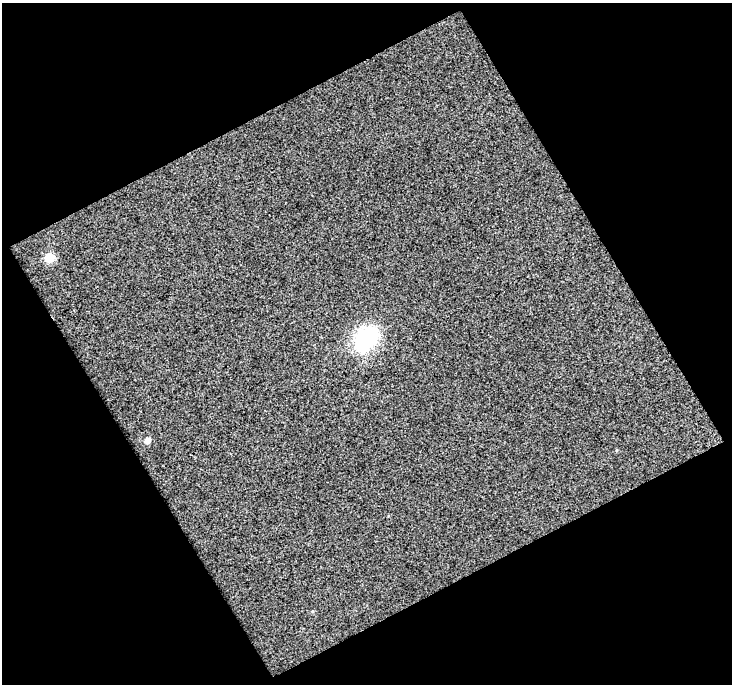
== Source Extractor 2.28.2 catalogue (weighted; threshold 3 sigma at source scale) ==
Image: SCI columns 1-730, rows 20-701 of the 730 x 719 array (HDU 1 of 3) = the unmasked area's bounding box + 8 px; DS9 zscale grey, full resolution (1 PNG px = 1 image px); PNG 734 x 686 px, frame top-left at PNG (2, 3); no overlay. Shown black and unused: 48% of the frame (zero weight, under 3 of 4 exposures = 2% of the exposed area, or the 3 px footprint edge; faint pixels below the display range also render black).
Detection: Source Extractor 2.28.2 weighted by HDU 2 'WHT'. Background 0.0534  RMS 0.028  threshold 0.124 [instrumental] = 3 sigma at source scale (4.5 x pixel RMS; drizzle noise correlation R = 1.50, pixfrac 1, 0.0396/0.0396 arcsec/px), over >= 5 px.
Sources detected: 3; all 3 listed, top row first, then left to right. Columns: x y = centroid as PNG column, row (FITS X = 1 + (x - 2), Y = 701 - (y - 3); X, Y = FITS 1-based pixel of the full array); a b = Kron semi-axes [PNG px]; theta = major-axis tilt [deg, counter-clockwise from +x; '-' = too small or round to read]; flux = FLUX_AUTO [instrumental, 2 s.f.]
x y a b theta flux
49 258 6 6 - 110
366 339 14 11 49 360
147 440 6 5 - 14